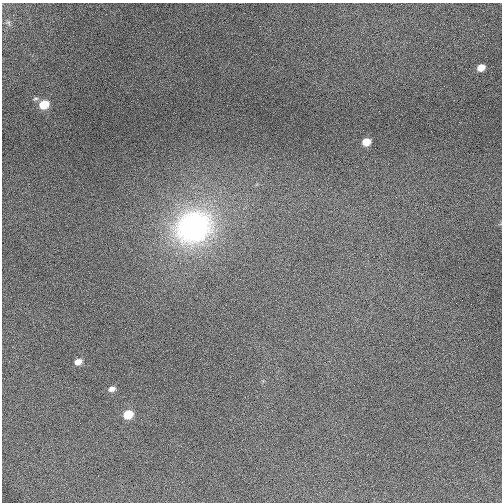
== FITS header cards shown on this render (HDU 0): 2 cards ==
NAXIS1  =                  500 / Axis length
NAXIS2  =                  500 / Axis length

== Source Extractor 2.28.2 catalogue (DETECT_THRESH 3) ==
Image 500 x 500 px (HDU 0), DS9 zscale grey, 1 PNG px = 1 image px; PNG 504 x 504 px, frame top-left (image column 1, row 500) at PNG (2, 3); no overlay
Background 623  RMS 15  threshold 44.3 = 3 sigma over >= 5 px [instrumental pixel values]
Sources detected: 9; all 9 listed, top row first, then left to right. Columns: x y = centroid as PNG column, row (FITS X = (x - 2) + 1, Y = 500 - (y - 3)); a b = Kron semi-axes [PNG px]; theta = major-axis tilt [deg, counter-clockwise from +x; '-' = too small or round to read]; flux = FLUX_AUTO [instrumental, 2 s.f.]
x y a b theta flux
8 22 8 5 -58 2100
481 68 7 5 27 9300
35 99 8 4 13 2100
44 105 8 7 - 25000
366 142 7 6 - 13000
193 227 42 35 26 240000
78 362 8 6 25 7300
112 389 8 6 17 4400
128 414 8 7 - 21000